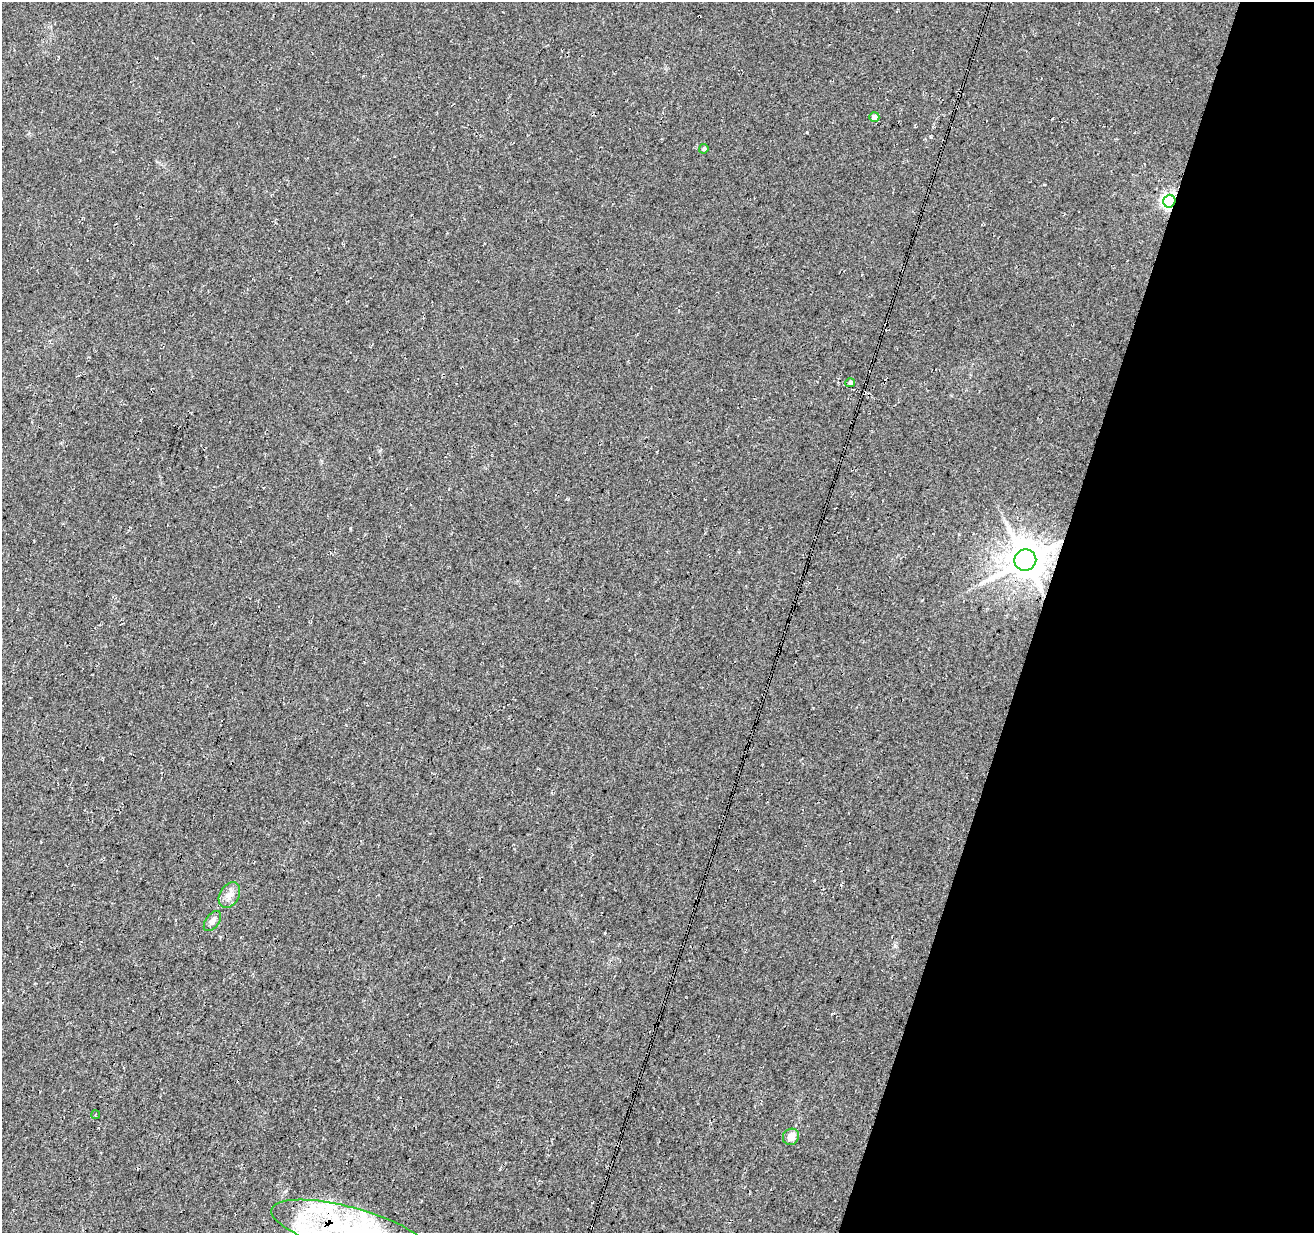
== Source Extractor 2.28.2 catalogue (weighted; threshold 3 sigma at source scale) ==
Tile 8 of 4 x 4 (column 4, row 2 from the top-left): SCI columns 3947-5258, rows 2746-3976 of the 5258 x 5429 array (HDU 1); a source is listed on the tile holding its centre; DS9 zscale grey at full resolution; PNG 1316 x 1235 px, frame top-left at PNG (2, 2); each listed source drawn as its Kron ellipse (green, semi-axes under 4 px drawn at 4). Shown black and unused: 21% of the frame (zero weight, under 3 of 4 exposures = <1% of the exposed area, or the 3 px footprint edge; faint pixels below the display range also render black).
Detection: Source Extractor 2.28.2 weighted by HDU 2 'WHT'; one run over the whole footprint, this tile lists its part. Background 0.0339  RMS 0.0092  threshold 0.0414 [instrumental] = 3 sigma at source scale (4.5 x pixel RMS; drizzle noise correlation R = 1.50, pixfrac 1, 0.0396/0.0396 arcsec/px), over >= 5 px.
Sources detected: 13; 1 long thin detection or spike segment (spike, bleed or trail) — neither listed nor drawn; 2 inside a brighter listed object's ellipse — not listed separately; the other 10 listed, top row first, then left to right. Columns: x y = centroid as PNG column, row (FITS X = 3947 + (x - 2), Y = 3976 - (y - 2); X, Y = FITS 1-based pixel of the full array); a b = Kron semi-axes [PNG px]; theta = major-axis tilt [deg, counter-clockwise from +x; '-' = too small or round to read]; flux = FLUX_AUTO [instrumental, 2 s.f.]
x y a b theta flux
874 117 5 5 - 5.5
704 149 5 4 - 1.9
1169 201 6 6 - 320
850 383 5 4 - 2.6
1025 560 11 10 - 2400
229 895 14 9 59 7.2
212 921 11 6 53 4.2
96 1115 4 2 - 1.8
791 1137 8 7 - 7.8
348 1229 79 22 -15 140
Overlapping masked pixels (flux is a lower limit): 3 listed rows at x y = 1169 201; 1025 560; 348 1229
Isophote crosses this tile's border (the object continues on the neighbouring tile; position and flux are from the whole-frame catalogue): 1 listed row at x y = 348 1229
Unlisted compact peaks at least as high as the median listed source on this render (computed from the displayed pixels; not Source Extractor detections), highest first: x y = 350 528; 895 946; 807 132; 568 499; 931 137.